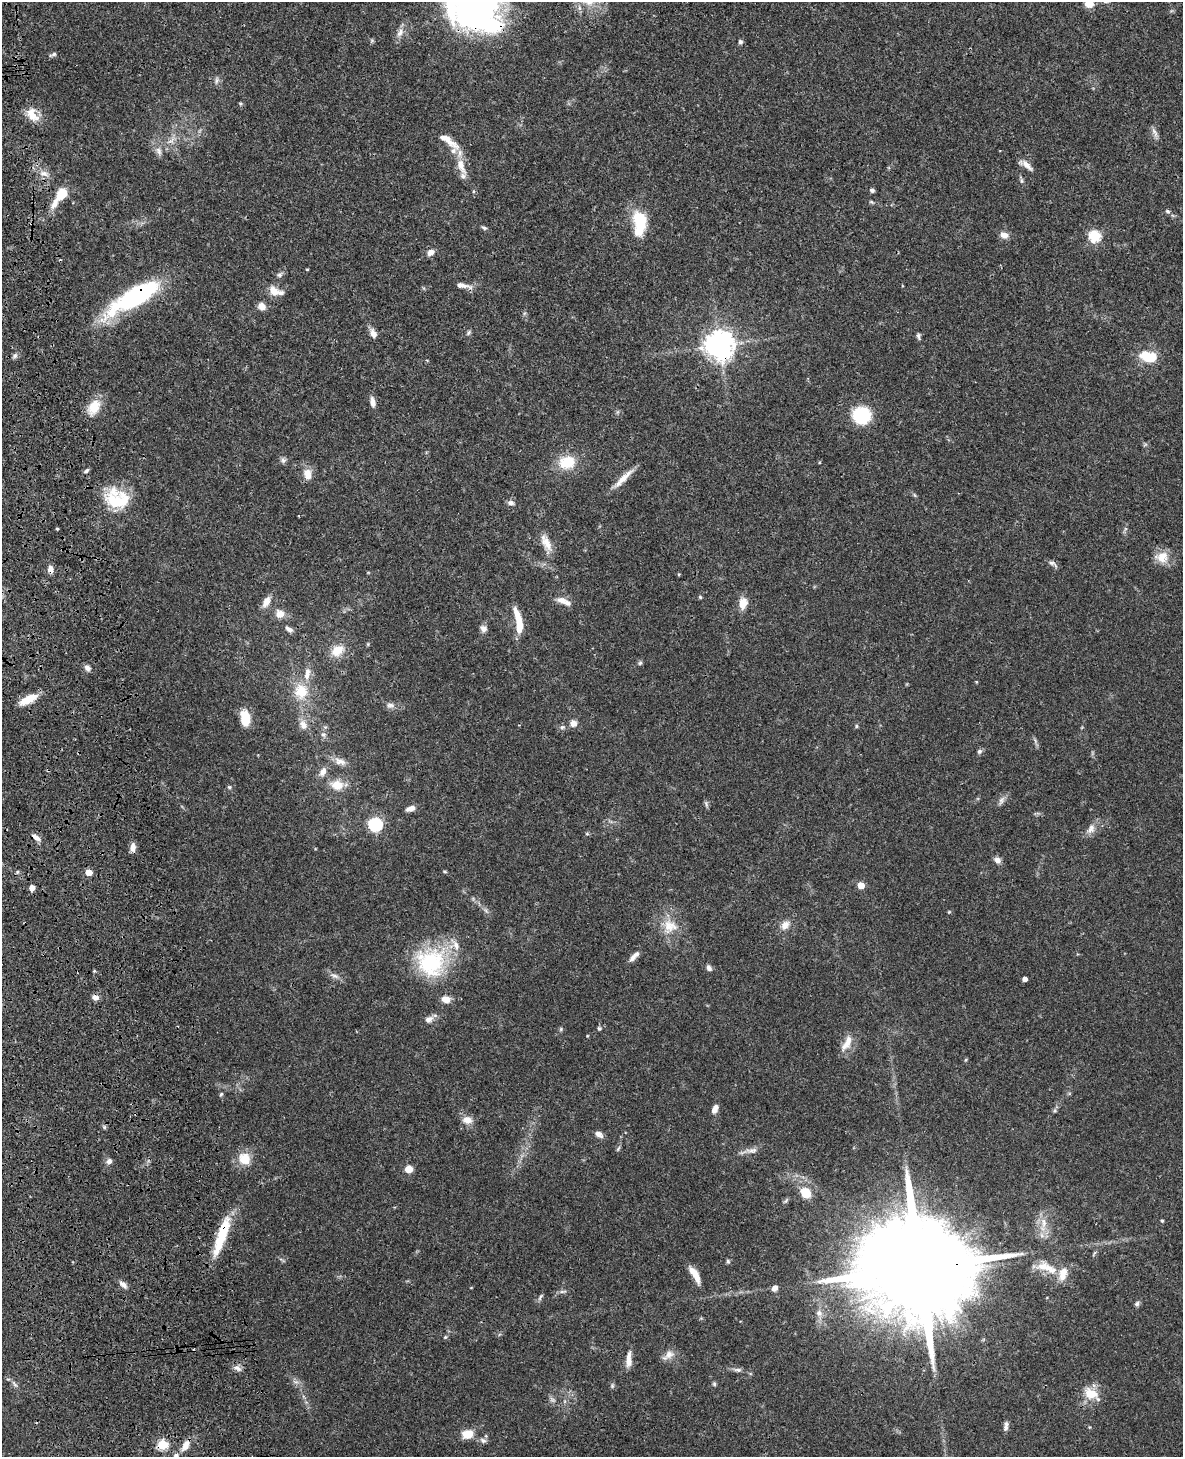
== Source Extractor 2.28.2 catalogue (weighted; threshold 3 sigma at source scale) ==
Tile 7 of 4 x 3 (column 3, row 2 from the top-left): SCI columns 2481-3661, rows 1626-3080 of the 4964 x 4810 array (HDU 1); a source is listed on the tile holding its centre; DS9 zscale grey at full resolution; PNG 1185 x 1459 px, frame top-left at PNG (2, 2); no overlay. Shown black and unused: <1% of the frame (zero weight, under 3 of 4 exposures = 6% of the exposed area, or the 3 px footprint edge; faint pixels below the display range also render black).
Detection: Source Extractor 2.28.2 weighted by HDU 2 'WHT'; one run over the whole footprint, this tile lists its part. Background 0.0587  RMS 0.0032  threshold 0.0143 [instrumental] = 3 sigma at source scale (4.5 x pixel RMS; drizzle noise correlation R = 1.50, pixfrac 1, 0.05/0.05 arcsec/px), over >= 5 px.
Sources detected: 159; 3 inside a brighter object's white glare — not listed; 10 inside a brighter listed object's ellipse — not listed separately; the other 146 listed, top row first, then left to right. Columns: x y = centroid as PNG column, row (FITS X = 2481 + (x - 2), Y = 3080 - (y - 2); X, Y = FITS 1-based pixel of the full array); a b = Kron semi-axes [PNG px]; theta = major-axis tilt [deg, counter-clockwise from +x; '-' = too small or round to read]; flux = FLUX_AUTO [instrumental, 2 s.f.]
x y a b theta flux
1089 4 11 9 -5 3.2
475 6 47 41 -25 140
400 33 14 7 59 2
740 42 6 5 - 0.67
53 54 10 4 23 0.69
217 80 11 5 80 0.84
240 103 6 4 -19 0.36
32 114 20 12 -57 4.6
1155 133 16 5 -66 1.4
171 140 17 5 40 1.9
448 140 34 9 -37 4.9
1026 165 18 6 -35 2.2
461 166 26 10 -68 4.8
44 173 13 7 -22 2.1
1021 181 8 4 -82 0.62
872 190 5 4 - 0.78
62 194 12 9 53 6.9
872 202 8 4 -27 0.46
1167 211 7 5 -17 0.59
640 223 29 15 -89 13
484 228 7 5 -28 0.65
1004 235 11 8 -20 2
1095 236 6 6 - 24
431 252 9 7 33 1.8
307 269 3 3 - 0.29
279 275 8 6 44 0.85
463 285 22 6 -11 2.3
274 291 15 11 -33 3.3
134 297 60 17 30 43
262 306 10 9 - 2
468 333 8 5 55 0.6
373 334 11 7 -69 2
918 336 8 5 -82 0.72
719 345 9 9 - 370
15 356 7 5 45 0.76
1147 356 19 15 -23 7.1
373 402 13 6 -81 1.7
94 407 22 14 64 5.7
861 415 12 11 - 26
283 460 7 7 - 0.88
567 462 19 15 11 9
86 471 7 4 35 0.64
307 474 15 10 -78 3.2
623 478 30 7 43 3.9
915 495 6 4 -86 0.4
117 501 29 20 -4 12
511 503 8 7 - 1.2
57 529 3 3 - 0.6
546 543 23 9 -64 3.8
1162 557 19 15 -1 4.7
1052 563 13 5 -20 1
50 569 9 7 -79 1.7
679 574 4 3 - 0.3
700 597 4 4 - 0.41
562 600 15 9 -13 2.4
266 602 13 8 60 2.8
743 603 15 10 81 3.3
280 614 12 11 - 2.7
519 622 28 7 -79 8.7
289 629 9 5 -33 1.4
484 629 9 8 - 1.5
337 650 15 11 33 5.4
640 663 7 5 67 0.54
87 668 8 6 -45 1.3
301 691 22 20 -84 8.8
28 699 21 8 28 5.5
390 705 12 6 -4 1.3
245 718 15 9 -82 6.6
573 723 8 7 - 2.1
303 725 12 9 -62 2.4
856 726 5 4 - 0.42
562 727 7 6 - 0.76
323 735 7 7 - 0.93
979 751 7 6 - 0.82
340 762 17 9 -19 2.4
323 772 12 8 65 2
337 785 15 12 -4 4.9
229 787 5 5 - 0.5
1001 801 14 6 68 1.3
706 804 9 4 -72 0.66
410 808 10 6 20 2.1
375 824 6 6 - 53
1091 829 13 10 72 2.2
36 837 12 6 -38 1.7
133 847 10 6 86 2.2
997 860 9 7 -45 1.5
445 871 6 3 -9 0.37
89 872 6 5 - 3.4
861 885 6 6 - 3.6
32 888 4 4 - 2.9
949 912 4 4 - 0.29
785 925 12 9 53 2.5
670 926 21 19 -24 7
634 956 17 6 46 1.7
431 962 38 36 -49 28
709 968 8 5 -56 1.1
335 976 14 6 -24 1.5
1025 979 4 4 - 1.3
95 997 8 6 -21 1.5
446 999 11 8 -14 2.6
429 1019 12 9 21 1.7
599 1028 5 4 - 0.69
561 1029 5 5 - 0.46
847 1043 24 9 61 3.6
966 1060 6 4 88 0.35
221 1094 6 4 44 0.42
715 1109 10 6 66 2.3
467 1120 13 10 -5 2.9
104 1127 6 5 - 0.6
599 1134 10 6 -30 1.6
618 1149 8 3 57 0.49
752 1150 18 8 4 2.1
244 1159 17 15 -42 5.4
109 1161 7 6 - 1.3
408 1169 5 5 - 7.3
806 1193 10 9 - 6.6
786 1201 9 4 49 0.57
1162 1221 4 3 - 0.42
1044 1223 18 7 83 3.5
222 1233 46 9 71 15
728 1261 6 5 - 0.54
922 1267 48 22 5 12000
1045 1267 24 12 -12 5.5
695 1274 20 7 -60 4.3
123 1284 11 6 -39 1.7
775 1288 7 6 - 1.5
563 1291 11 4 5 0.81
540 1297 11 4 56 0.71
1137 1304 7 6 - 0.79
819 1313 10 8 -44 1.6
445 1337 5 4 - 0.41
668 1355 18 9 35 2.4
629 1359 21 7 88 2.8
237 1368 12 6 -32 1.4
738 1370 12 5 -5 1.1
14 1384 13 4 -56 0.96
714 1384 6 5 - 0.51
612 1385 7 5 72 0.57
1091 1393 20 14 -20 6
553 1399 11 2 -35 0.64
1006 1428 10 7 -89 1.2
468 1434 11 8 11 5.4
483 1440 8 6 -27 1.1
162 1445 6 5 - 19
185 1445 15 9 63 3
176 1456 8 6 85 1
Overlapping masked pixels (flux is a lower limit): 8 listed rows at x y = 475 6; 134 297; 719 345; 50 569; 36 837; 222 1233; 922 1267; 162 1445
Isophote crosses this tile's border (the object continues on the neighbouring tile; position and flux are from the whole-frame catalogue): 3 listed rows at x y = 1089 4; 475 6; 176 1456